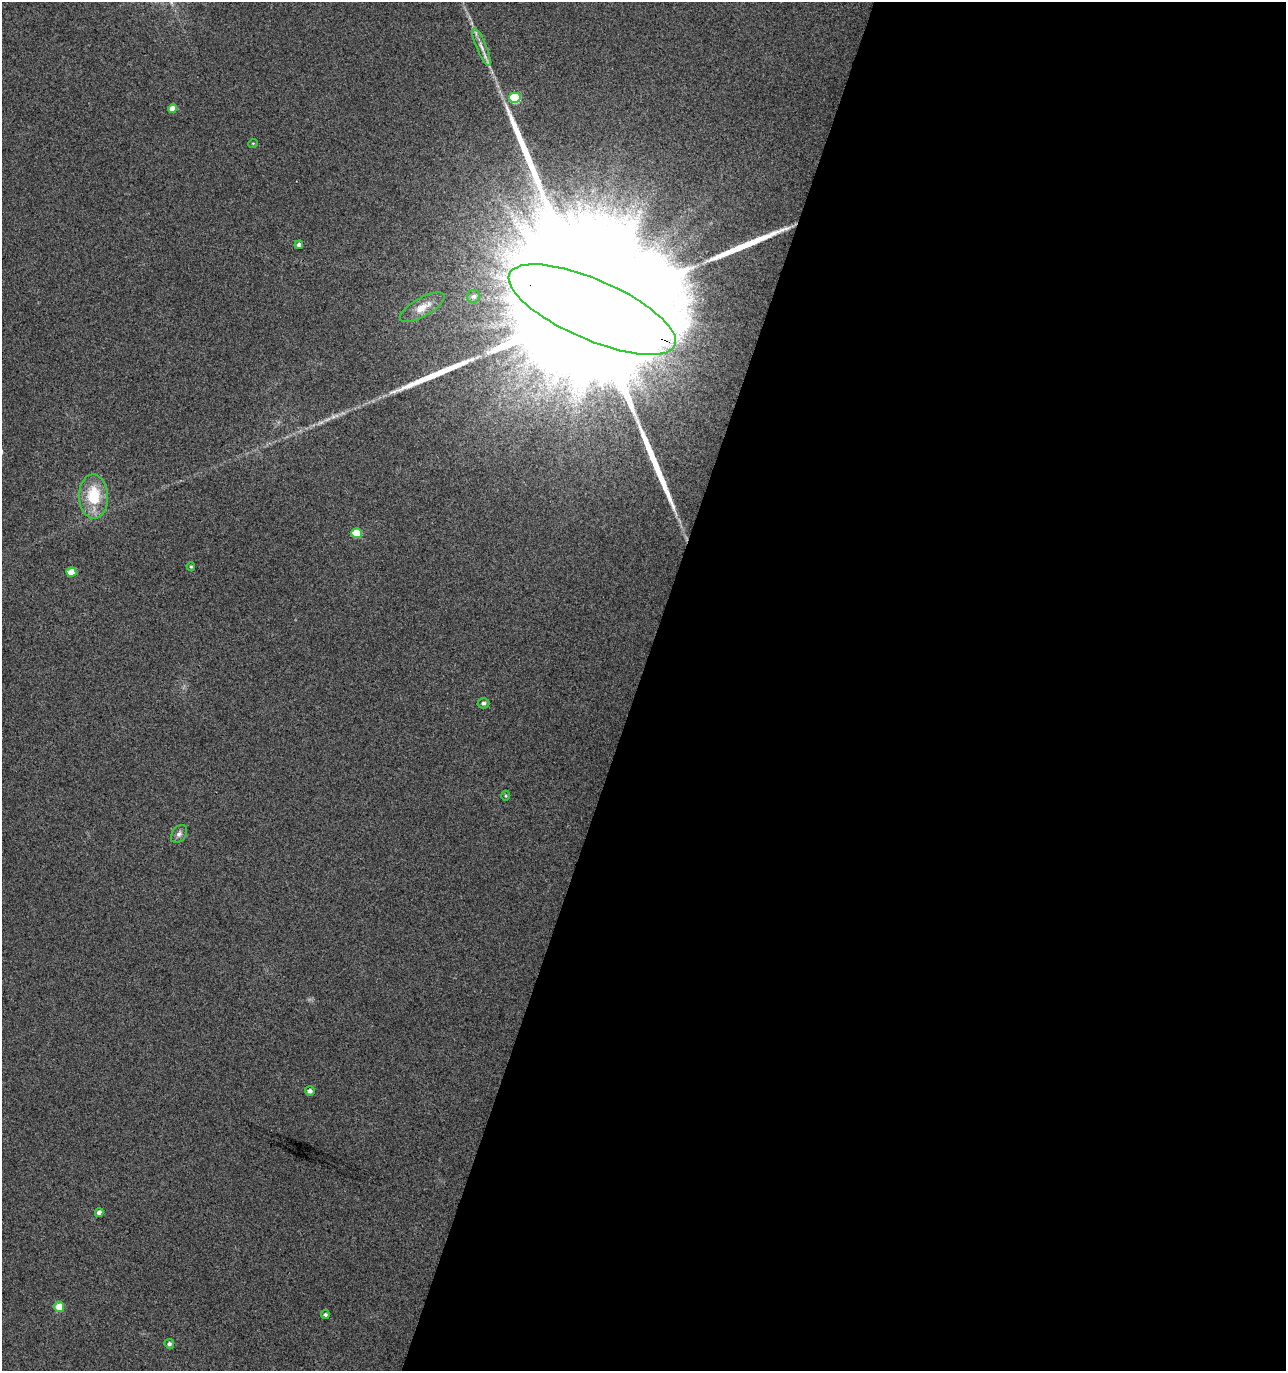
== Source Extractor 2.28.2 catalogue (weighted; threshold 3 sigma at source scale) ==
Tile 12 of 4 x 4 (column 4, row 3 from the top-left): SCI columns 4131-5414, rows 1370-2738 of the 5625 x 5484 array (HDU 1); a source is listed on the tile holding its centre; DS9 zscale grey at full resolution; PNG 1288 x 1373 px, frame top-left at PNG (2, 2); each listed source drawn as its Kron ellipse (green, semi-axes under 4 px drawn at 4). Shown black and unused: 50% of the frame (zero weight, under 3 of 4 exposures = <1% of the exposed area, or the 3 px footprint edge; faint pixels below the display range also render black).
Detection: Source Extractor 2.28.2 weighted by HDU 2 'WHT'; one run over the whole footprint, this tile lists its part. Background 0.0334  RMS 0.0091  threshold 0.0407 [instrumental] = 3 sigma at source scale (4.5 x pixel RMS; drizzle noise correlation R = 1.50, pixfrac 1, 0.0396/0.0396 arcsec/px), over >= 5 px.
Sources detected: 22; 2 long thin detections or spike segments (spike, bleed or trail) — neither listed nor drawn; the other 20 listed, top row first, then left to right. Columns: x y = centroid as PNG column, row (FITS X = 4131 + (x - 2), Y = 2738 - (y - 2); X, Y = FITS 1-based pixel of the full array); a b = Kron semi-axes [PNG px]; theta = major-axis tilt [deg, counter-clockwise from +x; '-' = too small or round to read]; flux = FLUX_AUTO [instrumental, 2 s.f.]
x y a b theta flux
481 47 20 5 -67 6.4
515 98 5 5 - 53
172 109 4 4 - 10
253 143 5 3 - 0.76
299 245 4 4 - 2.6
474 296 6 6 - 2.6
422 307 25 9 29 10
592 310 90 30 -23 220000
94 497 22 14 -88 37
357 533 5 5 - 31
191 566 4 4 - 1.2
71 572 5 4 - 16
483 703 6 5 - 2.2
506 796 5 4 - 1.1
179 834 10 7 53 3.5
310 1091 5 4 - 3.3
99 1213 4 4 - 3.9
59 1307 5 5 - 18
325 1315 4 4 - 2
169 1344 5 4 - 2.7
Overlapping masked pixels (flux is a lower limit): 1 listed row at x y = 592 310